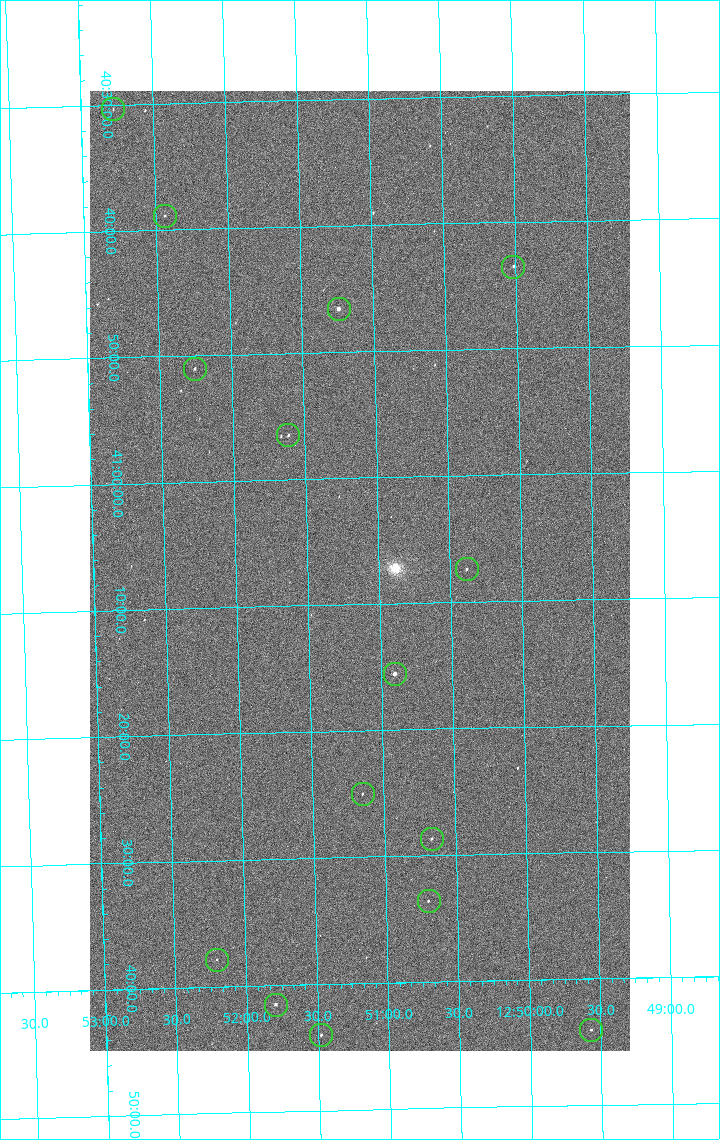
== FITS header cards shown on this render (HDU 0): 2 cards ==
NAXIS1  =                 1080 / length of data axis 1
NAXIS2  =                 1920 / length of data axis 2

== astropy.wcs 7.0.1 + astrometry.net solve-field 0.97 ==
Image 1080 x 1920 px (HDU 0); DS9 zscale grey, zoomed out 1/2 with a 90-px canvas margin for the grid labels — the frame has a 2x2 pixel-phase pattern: the four 2x2 pixel phases sit at different levels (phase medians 996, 842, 794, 993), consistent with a one-shot-colour (mosaic) sensor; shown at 1/2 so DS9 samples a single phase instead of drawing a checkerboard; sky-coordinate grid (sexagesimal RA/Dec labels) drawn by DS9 from the SOLVED WCS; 15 Tycho-2 reference stars matched to detected sources circled (green)
Header WCS: none
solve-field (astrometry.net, Tycho-2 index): SOLVED blind (the file carries no WCS)
Solved WCS: RA---TAN-SIP/DEC--TAN-SIP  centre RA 12:51:08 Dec +41:07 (192.78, +41.12 deg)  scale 2.38 arcsec/px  FOV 42.8' x 76.0'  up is -179 deg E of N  parity flipped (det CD > 0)
(file carries no celestial WCS; the grid is the blind solution)
Tycho-2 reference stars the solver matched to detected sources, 15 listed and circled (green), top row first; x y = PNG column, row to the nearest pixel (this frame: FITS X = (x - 90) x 2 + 1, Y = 1920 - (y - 91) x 2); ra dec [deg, ICRS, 3 dp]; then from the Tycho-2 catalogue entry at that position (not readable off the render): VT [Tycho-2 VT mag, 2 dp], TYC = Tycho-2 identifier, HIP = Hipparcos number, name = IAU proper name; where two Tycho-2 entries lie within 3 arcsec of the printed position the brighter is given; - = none
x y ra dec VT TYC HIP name
113 110 193.194 +40.505 12.48 3021-1340-1 - -
164 216 193.109 +40.648 12.32 3021-1216-1 - -
513 267 192.504 +40.725 11.86 3021-1162-1 - -
338 309 192.810 +40.776 9.69 3021-1108-1 - -
194 369 193.064 +40.851 11.36 3021-1025-1 - -
288 436 192.903 +40.941 11.82 3021-941-1 - -
466 570 192.596 +41.123 11.21 3021-53-1 - -
394 674 192.726 +41.259 9.76 3023-213-1 62700 -
362 794 192.787 +41.417 12.26 3023-139-1 - -
432 839 192.667 +41.478 11.08 3023-113-1 - -
428 902 192.675 +41.560 11.35 3023-88-1 - -
216 960 193.051 +41.631 12.16 3023-47-1 - -
276 1005 192.949 +41.692 10.25 3023-19-1 - -
591 1030 192.392 +41.734 11.39 3023-243-1 - -
321 1036 192.870 +41.734 10.72 3023-898-1 - -